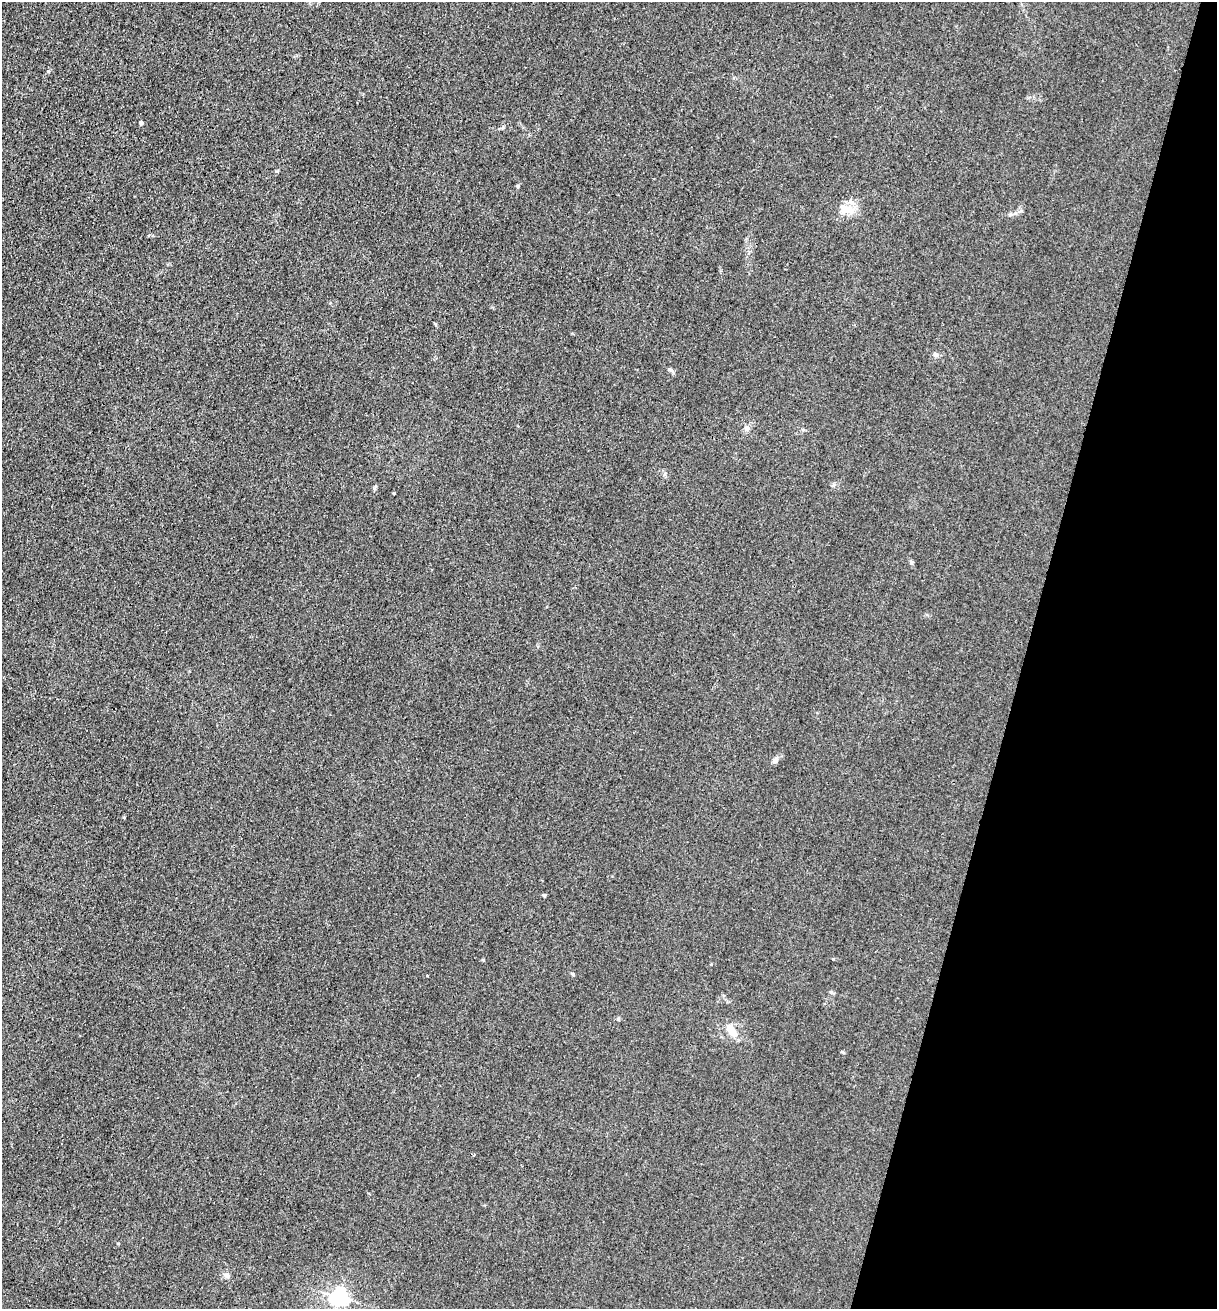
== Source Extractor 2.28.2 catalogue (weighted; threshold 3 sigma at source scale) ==
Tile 8 of 4 x 4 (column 4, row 2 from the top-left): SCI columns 3910-5124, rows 2623-3929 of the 5261 x 5243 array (HDU 1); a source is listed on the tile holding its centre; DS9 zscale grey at full resolution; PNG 1219 x 1311 px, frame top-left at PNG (2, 2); no overlay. Shown black and unused: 16% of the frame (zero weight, under 3 of 4 exposures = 1% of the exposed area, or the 3 px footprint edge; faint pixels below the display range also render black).
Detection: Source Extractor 2.28.2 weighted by HDU 2 'WHT'; one run over the whole footprint, this tile lists its part. Background 0.0333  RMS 0.0063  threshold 0.0284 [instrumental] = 3 sigma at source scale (4.5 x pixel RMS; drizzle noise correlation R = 1.50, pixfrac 1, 0.05/0.05 arcsec/px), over >= 5 px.
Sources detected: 22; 1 inside a brighter object's white glare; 1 cosmic-ray / hot-pixel residue — not listed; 2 inside a brighter listed object's ellipse — not listed separately; the other 18 listed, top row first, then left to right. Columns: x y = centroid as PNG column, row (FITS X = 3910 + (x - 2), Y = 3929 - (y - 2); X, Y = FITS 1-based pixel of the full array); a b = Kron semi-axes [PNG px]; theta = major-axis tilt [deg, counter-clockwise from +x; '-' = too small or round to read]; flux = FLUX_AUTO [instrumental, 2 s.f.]
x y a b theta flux
141 123 4 4 - 1.9
518 186 5 4 - 0.75
850 210 16 8 -63 6
1010 214 6 5 - 1.2
936 355 8 6 -41 1.8
671 370 11 4 -24 1.4
747 428 7 6 - 1.8
394 493 4 3 - 0.56
911 562 6 4 90 0.95
775 760 11 7 53 2.3
124 817 4 3 - 0.54
544 895 3 3 - 1.3
573 974 6 4 -29 0.89
427 976 3 3 - 2
618 1019 5 4 - 0.84
732 1031 17 10 -52 6.4
226 1275 8 7 - 2.4
340 1297 6 6 - 270
Unlisted compact peaks at least as high as the median listed source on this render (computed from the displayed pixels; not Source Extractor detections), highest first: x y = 833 959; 842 1052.